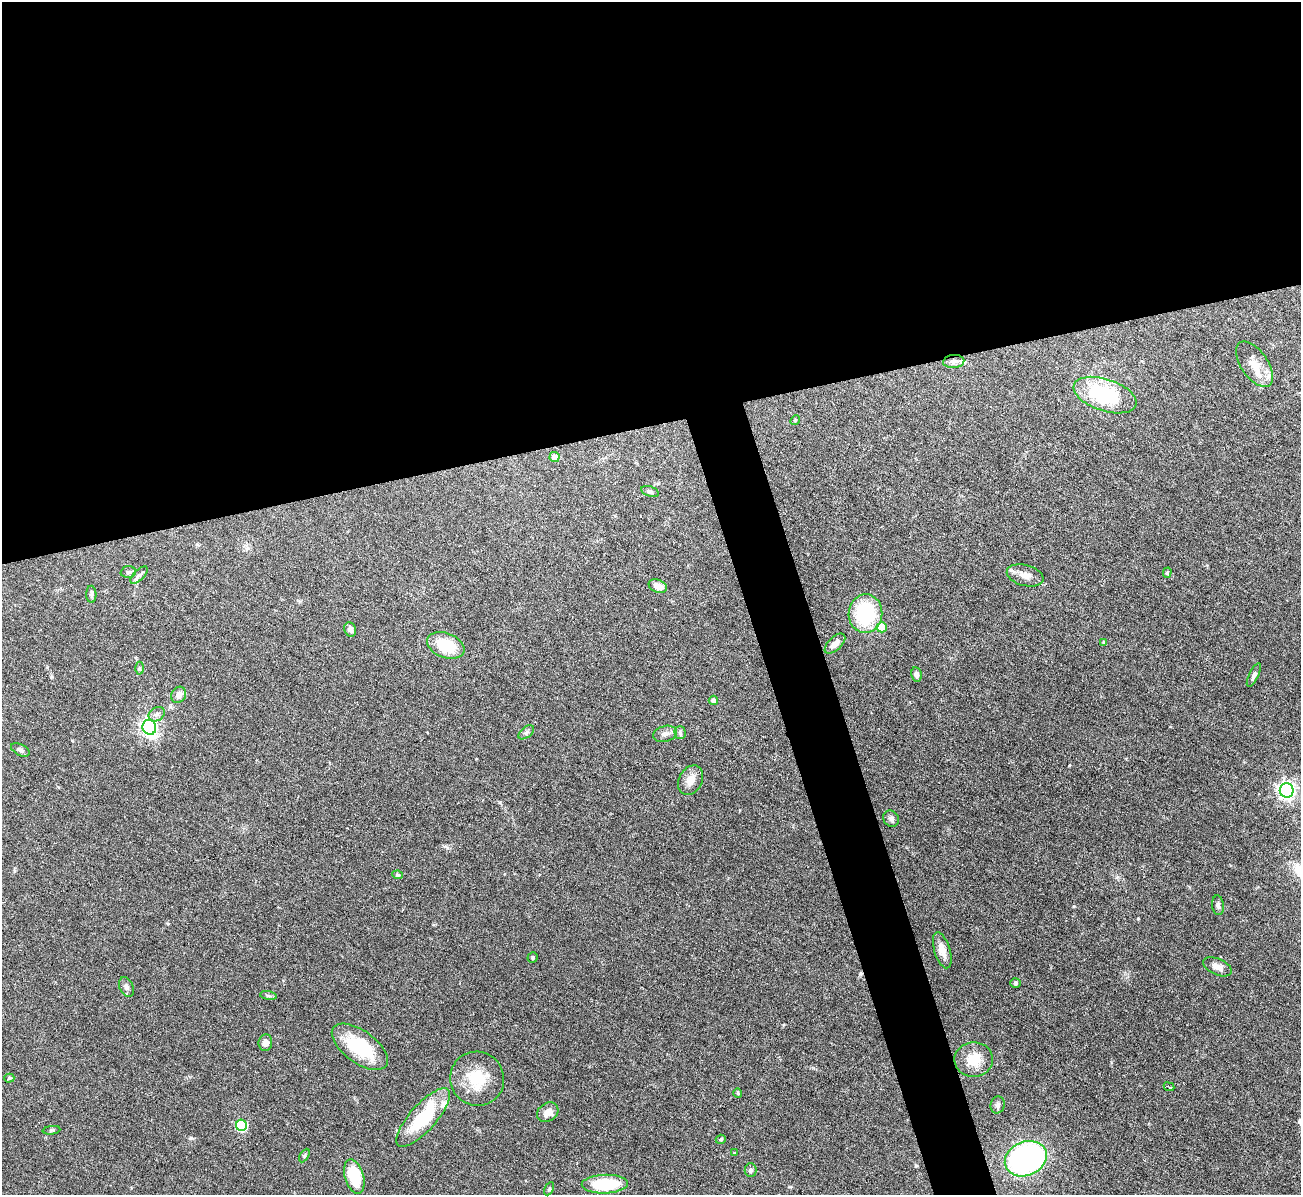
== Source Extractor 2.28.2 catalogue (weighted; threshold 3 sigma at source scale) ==
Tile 2 of 4 x 4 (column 2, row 1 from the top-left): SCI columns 1300-2598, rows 3724-4916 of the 5198 x 5182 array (HDU 1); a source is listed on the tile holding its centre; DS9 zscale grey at full resolution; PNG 1303 x 1197 px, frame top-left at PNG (2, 2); each listed source drawn as its Kron ellipse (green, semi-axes under 4 px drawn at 4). Shown black and unused: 39% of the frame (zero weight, under 3 of 6 exposures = <1% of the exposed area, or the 3 px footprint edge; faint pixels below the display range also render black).
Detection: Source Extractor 2.28.2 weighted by HDU 2 'WHT'; one run over the whole footprint, this tile lists its part. Background 0.09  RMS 0.0033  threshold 0.0134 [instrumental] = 3 sigma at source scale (4.09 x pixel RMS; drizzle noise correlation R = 1.36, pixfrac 0.8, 0.05/0.05 arcsec/px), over >= 5 px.
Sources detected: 64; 1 cosmic-ray / hot-pixel residue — neither listed nor drawn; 3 inside a brighter listed object's ellipse — not listed separately; the other 60 listed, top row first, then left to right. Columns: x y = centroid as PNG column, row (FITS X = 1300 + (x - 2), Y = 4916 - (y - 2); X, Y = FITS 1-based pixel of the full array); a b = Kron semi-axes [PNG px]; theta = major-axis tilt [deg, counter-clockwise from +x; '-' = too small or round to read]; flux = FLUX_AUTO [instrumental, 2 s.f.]
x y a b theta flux
954 361 10 6 4 1.5
1255 364 26 13 -55 5
1105 395 32 16 -18 25
795 420 5 4 - 0.37
554 457 5 5 - 2.6
650 491 9 5 -20 0.82
128 572 7 6 - 0.66
1167 573 5 4 - 0.43
139 575 11 5 45 0.99
1025 575 19 10 -15 3
658 586 9 6 -24 2.6
91 594 8 5 -89 0.79
865 614 19 17 83 20
882 627 5 5 - 6.3
350 629 7 6 - 1
1104 642 4 4 - 0.58
835 644 13 6 43 2.1
446 645 19 12 -20 12
139 668 6 4 -89 0.43
917 674 7 5 -79 1
1254 675 13 4 64 0.93
179 695 8 7 - 2.2
713 700 4 4 - 0.88
157 714 8 6 32 1.1
149 727 7 6 - 100
526 732 9 5 38 0.76
680 733 6 5 - 0.61
665 734 12 8 14 1.5
20 750 10 5 -27 0.88
691 780 16 11 62 2.9
1287 790 7 7 - 120
891 819 8 7 - 1
398 875 5 4 - 0.6
1218 905 10 6 -83 0.95
942 950 18 8 -73 2.8
533 957 5 5 - 0.48
1217 967 15 8 -23 2.1
1016 983 5 5 - 0.46
126 987 10 7 -64 1
268 996 8 4 -9 0.53
265 1043 8 7 - 1.8
360 1047 33 16 -36 16
974 1059 19 17 -1 6
9 1078 5 4 - 0.54
477 1079 27 27 - 10
1169 1087 5 2 - 0.8
738 1093 5 4 - 0.3
998 1105 8 7 - 0.91
548 1112 11 9 35 2.3
423 1117 37 13 48 18
241 1125 6 5 - 23
52 1130 9 4 7 0.45
721 1139 5 4 - 0.42
735 1153 3 3 - 0.25
304 1156 7 4 60 0.46
1026 1159 22 17 24 70
750 1170 7 6 - 0.81
354 1176 18 9 -74 12
605 1184 23 9 2 14
549 1189 7 4 63 0.4
Unlisted compact peaks at least as high as the median listed source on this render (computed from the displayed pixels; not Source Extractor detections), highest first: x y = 191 1138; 916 1166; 1138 919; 447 848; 1069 765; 500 802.